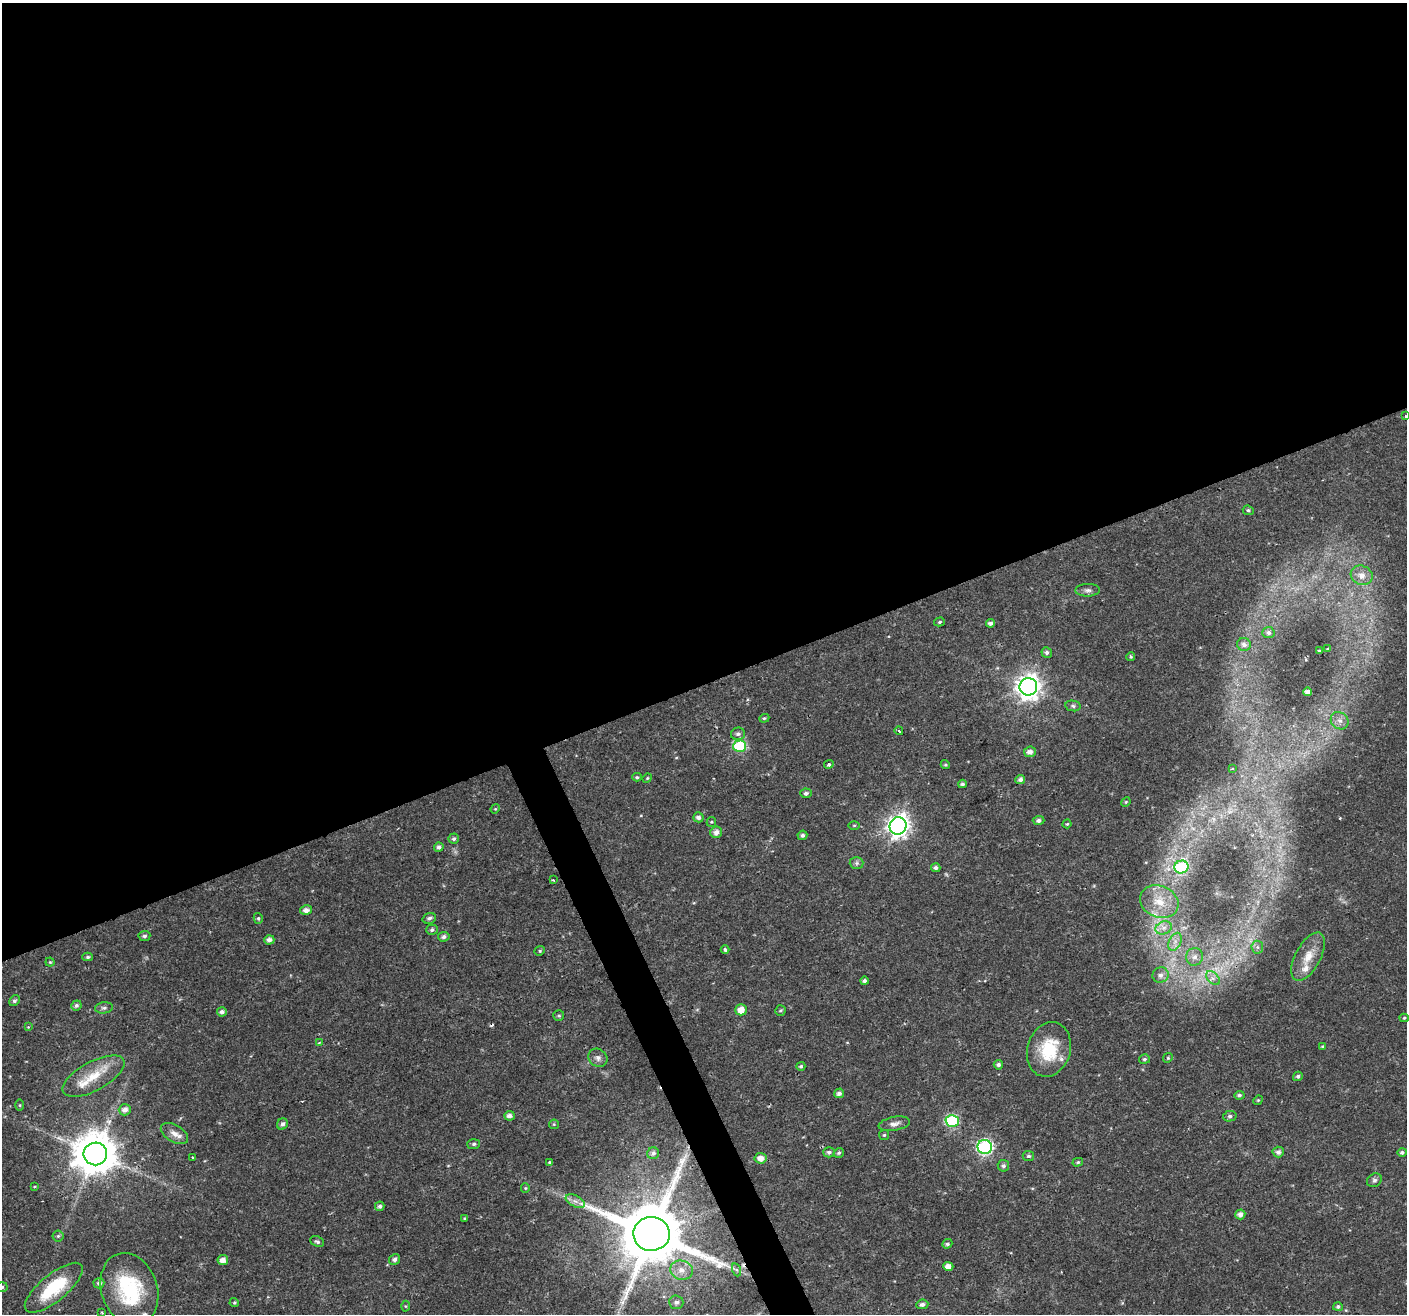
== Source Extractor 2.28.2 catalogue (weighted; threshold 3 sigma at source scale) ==
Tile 2 of 4 x 4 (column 2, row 1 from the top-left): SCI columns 1405-2809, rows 4023-5334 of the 5621 x 5477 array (HDU 1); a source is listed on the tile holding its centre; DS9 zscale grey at full resolution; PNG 1409 x 1316 px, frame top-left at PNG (2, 3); each listed source drawn as its Kron ellipse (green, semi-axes under 4 px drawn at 4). Shown black and unused: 53% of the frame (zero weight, under 2 of 3 exposures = <1% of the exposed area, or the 3 px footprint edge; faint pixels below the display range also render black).
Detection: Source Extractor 2.28.2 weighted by HDU 2 'WHT'; one run over the whole footprint, this tile lists its part. Background 0.0197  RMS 0.0029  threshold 0.013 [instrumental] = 3 sigma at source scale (4.5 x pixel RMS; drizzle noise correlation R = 1.50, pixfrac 1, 0.0396/0.0396 arcsec/px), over >= 5 px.
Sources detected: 146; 2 too faint to see at this stretch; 2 cosmic-ray / hot-pixel residue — neither listed nor drawn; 5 inside a brighter listed object's ellipse — not listed separately; the other 137 listed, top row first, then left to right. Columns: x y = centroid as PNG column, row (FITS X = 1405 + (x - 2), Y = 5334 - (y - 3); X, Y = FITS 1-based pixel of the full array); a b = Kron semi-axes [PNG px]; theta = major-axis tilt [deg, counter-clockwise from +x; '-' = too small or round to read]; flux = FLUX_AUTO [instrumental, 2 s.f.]
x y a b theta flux
1405 416 3 3 - 0.91
1248 510 5 4 - 0.52
1362 575 11 9 -25 2.8
1088 590 12 6 1 1.1
939 622 5 4 - 0.49
990 623 4 4 - 0.81
1268 632 6 5 - 0.88
1244 644 7 6 - 1.1
1328 649 3 2 - 0.38
1319 651 3 2 - 0.26
1047 652 5 5 - 0.75
1131 657 4 4 - 0.4
1028 687 9 8 - 270
1308 692 4 4 - 1.4
1073 706 7 5 -11 0.68
764 718 5 4 - 0.4
1340 721 9 8 - 1.5
899 731 4 2 - 0.42
738 734 7 6 - 0.99
740 746 6 6 - 25
1030 752 6 5 - 1.6
829 764 5 4 - 0.61
945 765 5 4 - 0.37
1232 768 4 2 - 0.24
637 777 5 4 - 0.44
647 778 5 4 - 0.32
1020 779 5 4 - 1
962 784 4 4 - 0.64
806 793 5 5 - 0.73
1126 802 5 4 - 0.33
495 809 5 4 - 0.28
698 817 5 5 - 1.1
1039 820 6 4 1 1
711 822 5 4 - 0.36
1067 824 4 4 - 0.3
854 825 5 3 - 0.34
898 826 9 8 - 180
716 832 6 5 - 1.6
802 835 5 4 - 0.8
454 839 5 5 - 0.61
439 847 5 4 - 0.98
857 863 7 6 - 0.77
1181 867 7 6 - 28
936 868 4 4 - 0.85
553 880 3 2 - 0.33
1159 902 20 15 -23 5.9
306 910 6 5 - 1.4
258 918 5 4 - 0.45
429 918 7 5 18 0.85
1164 928 8 6 21 1.5
432 930 6 5 - 0.69
144 936 6 5 - 0.7
444 937 5 4 - 0.92
269 940 5 5 - 1.4
1175 942 9 6 66 1.5
1257 947 6 6 - 0.68
725 950 4 4 - 0.58
540 951 5 4 - 0.44
88 957 5 4 - 0.57
1194 957 9 8 - 1.7
1308 957 26 12 62 5.1
50 962 4 4 - 0.33
1161 975 8 7 - 1.6
1213 978 8 5 -44 1.1
864 981 4 4 - 0.73
14 1001 6 5 - 0.7
76 1005 5 5 - 0.71
104 1008 9 5 7 0.82
741 1010 5 5 - 3.2
780 1010 5 5 - 0.48
222 1012 5 4 - 1
559 1015 5 5 - 0.47
1404 1018 4 4 - 0.39
28 1027 4 4 - 0.25
319 1043 4 3 - 0.25
1323 1046 4 3 - 0.38
1049 1049 28 21 74 13
598 1058 10 8 -38 1.3
1168 1058 5 4 - 0.34
1144 1059 5 5 - 0.57
998 1065 5 4 - 0.84
801 1066 4 4 - 0.48
93 1076 34 14 28 8.2
1298 1076 5 4 - 0.63
839 1093 5 5 - 0.99
1239 1095 5 4 - 0.61
1258 1100 5 4 - 0.32
20 1105 5 4 - 0.29
125 1110 6 5 - 1.6
509 1116 5 5 - 1.3
1230 1116 7 5 13 0.68
952 1121 6 6 - 30
282 1124 6 5 - 0.89
554 1124 5 4 - 0.35
894 1124 16 6 9 1.5
174 1133 15 8 -31 2.2
884 1135 5 5 - 0.44
474 1144 6 5 - 0.58
985 1147 7 7 - 61
829 1152 6 5 - 0.79
1278 1152 6 5 - 1.2
1402 1152 5 4 - 0.72
653 1153 6 5 - 0.93
839 1153 5 4 - 0.5
95 1154 12 11 - 1000
1028 1156 6 5 - 0.58
193 1158 3 2 - 0.3
761 1158 6 5 - 2.2
1078 1162 5 4 - 0.46
550 1163 4 3 - 2.1
1003 1166 5 5 - 0.75
1374 1180 8 6 33 0.78
34 1186 3 3 - 0.41
525 1188 5 4 - 0.37
575 1201 10 5 -26 1.3
380 1206 5 4 - 0.87
1240 1214 5 5 - 1.4
465 1218 4 4 - 0.33
651 1234 18 17 - 3200
58 1236 5 5 - 0.45
317 1242 7 5 -25 0.65
947 1244 5 4 - 0.62
394 1259 6 5 - 0.94
223 1260 5 5 - 1.8
948 1266 5 4 - 2.4
682 1270 11 9 -14 2.7
737 1270 7 4 -71 0.57
99 1283 5 5 - 0.96
2 1287 6 5 - 0.56
54 1288 36 13 39 14
129 1290 37 28 -72 23
676 1302 7 7 - 1.2
234 1303 5 4 - 0.35
922 1304 6 5 - 0.96
405 1306 5 3 - 0.3
1338 1307 5 4 - 0.63
102 1312 3 2 - 0.36
Overlapping masked pixels (flux is a lower limit): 1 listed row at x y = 651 1234
Isophote crosses this tile's border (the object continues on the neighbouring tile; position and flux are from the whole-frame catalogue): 3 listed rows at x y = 1405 416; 2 1287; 54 1288